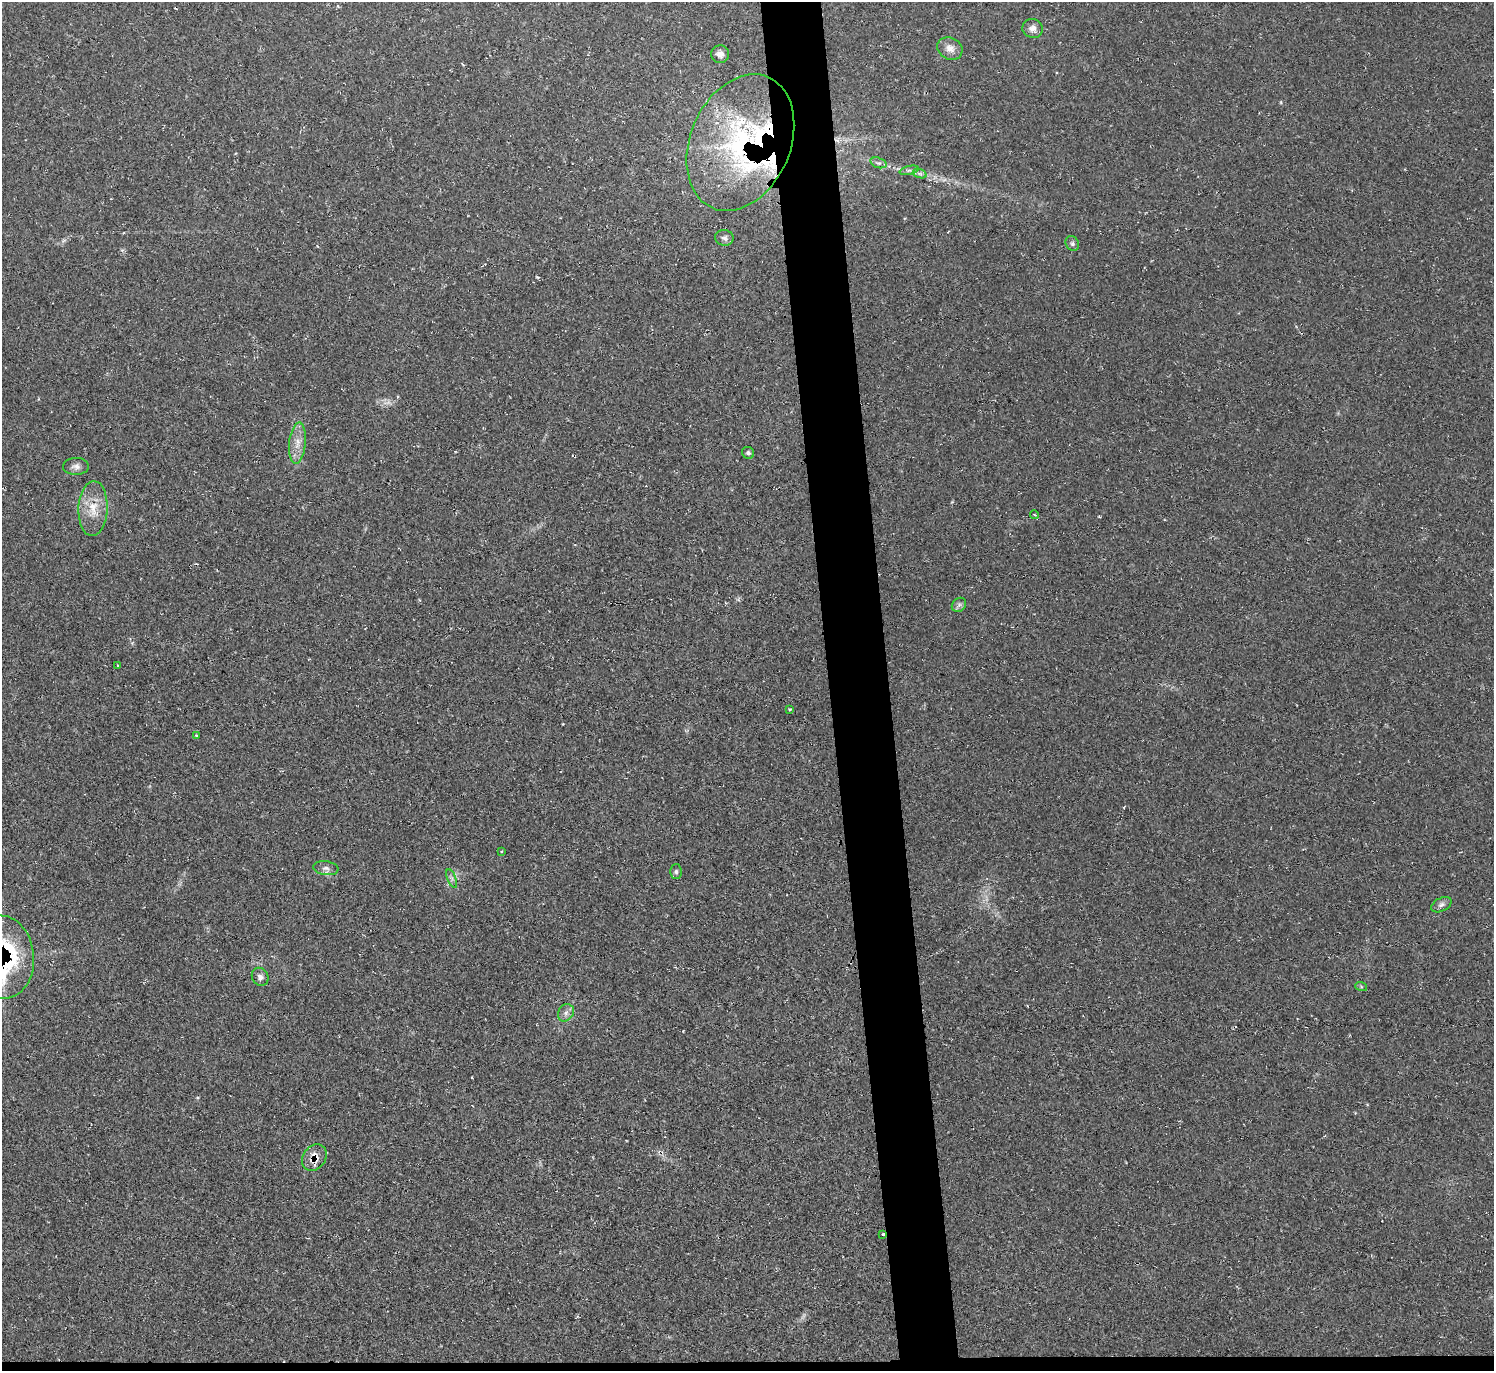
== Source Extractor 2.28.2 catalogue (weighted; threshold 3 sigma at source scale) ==
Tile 8 of 3 x 3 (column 2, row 3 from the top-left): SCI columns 1504-2995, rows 230-1598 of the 4488 x 4464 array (HDU 1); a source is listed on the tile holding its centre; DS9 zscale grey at full resolution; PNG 1496 x 1373 px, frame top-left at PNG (2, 2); each listed source drawn as its Kron ellipse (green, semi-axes under 4 px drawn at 4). Shown black and unused: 5% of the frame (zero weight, under 2 of 3 exposures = <1% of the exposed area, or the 3 px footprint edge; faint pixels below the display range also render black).
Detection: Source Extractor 2.28.2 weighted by HDU 2 'WHT'; one run over the whole footprint, this tile lists its part. Background 0.0239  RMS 0.0062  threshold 0.0278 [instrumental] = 3 sigma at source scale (4.5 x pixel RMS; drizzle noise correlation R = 1.50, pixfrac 1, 0.05/0.05 arcsec/px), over >= 5 px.
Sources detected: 36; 1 too faint to see at this stretch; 1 inside a brighter object's white glare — neither listed nor drawn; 5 inside a brighter listed object's ellipse — not listed separately; the other 29 listed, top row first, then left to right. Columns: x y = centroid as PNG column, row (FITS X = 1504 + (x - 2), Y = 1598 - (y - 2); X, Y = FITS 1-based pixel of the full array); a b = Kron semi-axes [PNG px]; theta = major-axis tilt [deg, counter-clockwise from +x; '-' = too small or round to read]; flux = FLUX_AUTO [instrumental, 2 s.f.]
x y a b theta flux
1032 28 10 9 - 3.2
950 48 13 10 -28 5.1
720 54 9 9 - 3.6
740 143 71 50 67 130
878 163 8 5 -18 1.6
909 170 10 4 13 1.5
920 174 7 4 -19 1.5
724 238 9 8 - 2.1
1072 243 8 6 -60 1.7
297 443 20 8 85 6.6
748 453 6 5 - 1.8
76 466 13 8 2 3.2
93 509 27 14 87 13
1035 515 4 3 - 0.67
959 605 8 6 44 1.7
118 665 3 2 - 1.4
790 709 3 3 - 1.2
196 735 3 2 - 0.53
502 851 3 2 - 0.51
326 868 13 7 -7 2.5
676 872 7 5 90 1.3
452 878 10 3 -69 1.4
1441 905 11 6 27 2.3
2 957 42 32 -84 100
260 977 9 8 - 2.7
1361 986 6 4 -20 0.9
566 1013 9 7 56 2.9
314 1158 14 11 53 7.4
883 1235 3 3 - 2.9
Overlapping masked pixels (flux is a lower limit): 4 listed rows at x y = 740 143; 2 957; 314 1158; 883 1235
Isophote crosses this tile's border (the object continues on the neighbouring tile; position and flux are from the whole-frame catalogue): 1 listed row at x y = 2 957